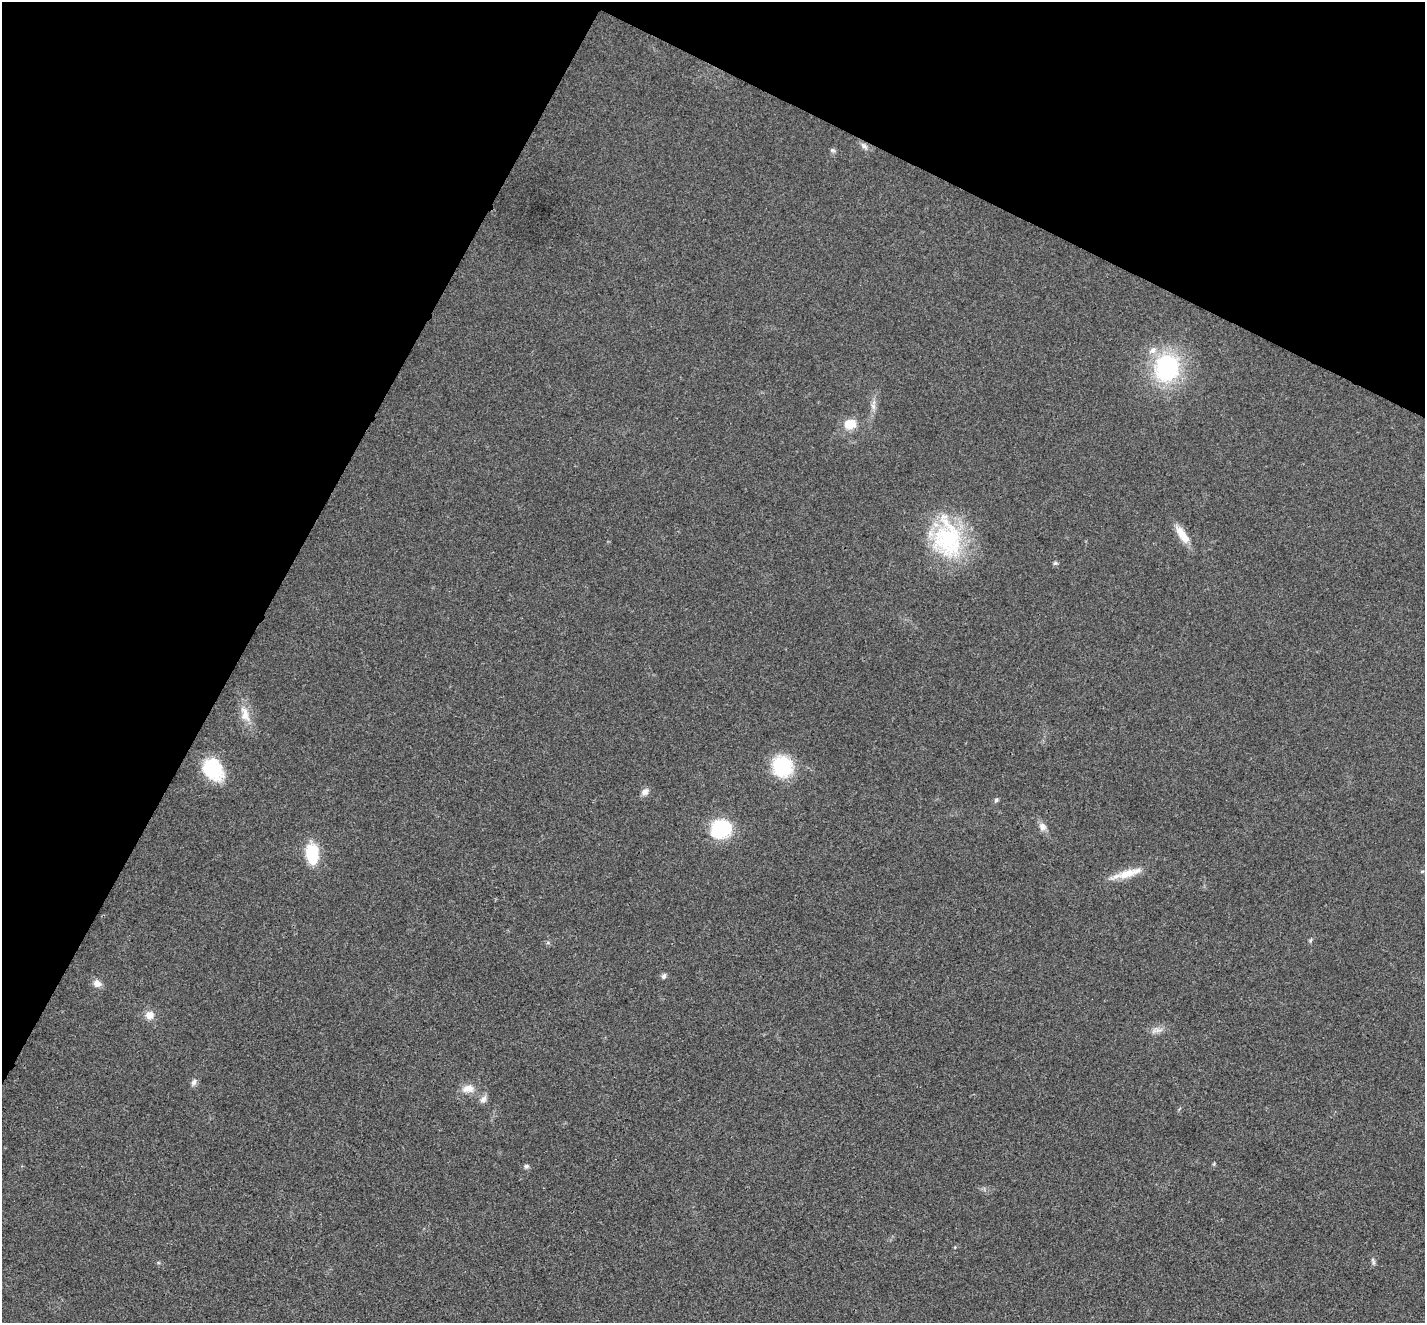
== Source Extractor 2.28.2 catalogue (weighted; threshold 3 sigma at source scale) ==
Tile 2 of 4 x 4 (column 2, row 1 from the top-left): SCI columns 1431-2853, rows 4247-5567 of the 5702 x 5713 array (HDU 1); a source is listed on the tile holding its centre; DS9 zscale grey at full resolution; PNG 1427 x 1325 px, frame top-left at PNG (2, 2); no overlay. Shown black and unused: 27% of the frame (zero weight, under 3 of 4 exposures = <1% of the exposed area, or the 3 px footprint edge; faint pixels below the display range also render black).
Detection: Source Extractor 2.28.2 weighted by HDU 2 'WHT'; one run over the whole footprint, this tile lists its part. Background 0.0186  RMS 0.0049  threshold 0.0223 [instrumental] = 3 sigma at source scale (4.5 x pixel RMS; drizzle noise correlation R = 1.50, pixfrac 1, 0.05/0.05 arcsec/px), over >= 5 px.
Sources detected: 30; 1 inside a brighter listed object's ellipse — not listed separately; the other 29 listed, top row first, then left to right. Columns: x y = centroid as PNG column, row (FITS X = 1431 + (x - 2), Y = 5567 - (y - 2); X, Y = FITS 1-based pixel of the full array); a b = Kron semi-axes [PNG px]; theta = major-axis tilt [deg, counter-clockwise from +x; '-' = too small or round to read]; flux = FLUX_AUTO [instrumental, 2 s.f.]
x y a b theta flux
864 146 12 6 -41 1.9
833 150 8 5 -19 0.86
1167 368 29 25 84 55
873 406 11 6 -76 2.2
850 424 12 10 11 9
1182 534 26 9 -56 7.6
947 539 52 36 -83 49
1055 563 6 5 - 0.87
245 714 25 11 -75 7.3
782 766 18 16 -68 33
213 769 28 20 -55 21
645 792 9 8 - 2.5
996 800 7 5 54 0.98
1042 827 12 9 -59 2.7
720 828 22 20 17 26
312 854 21 12 -87 19
1422 871 5 3 - 0.47
1127 874 29 11 17 8.9
1311 940 6 4 70 0.67
664 976 7 6 - 1.2
97 983 9 8 - 3.4
149 1015 10 10 - 4.2
1158 1030 10 6 0 2.3
194 1082 9 6 75 1.8
468 1089 16 10 6 5.1
483 1099 12 7 49 2.1
526 1166 7 6 - 1.2
955 1247 5 3 - 0.4
1373 1261 11 4 -71 1.1